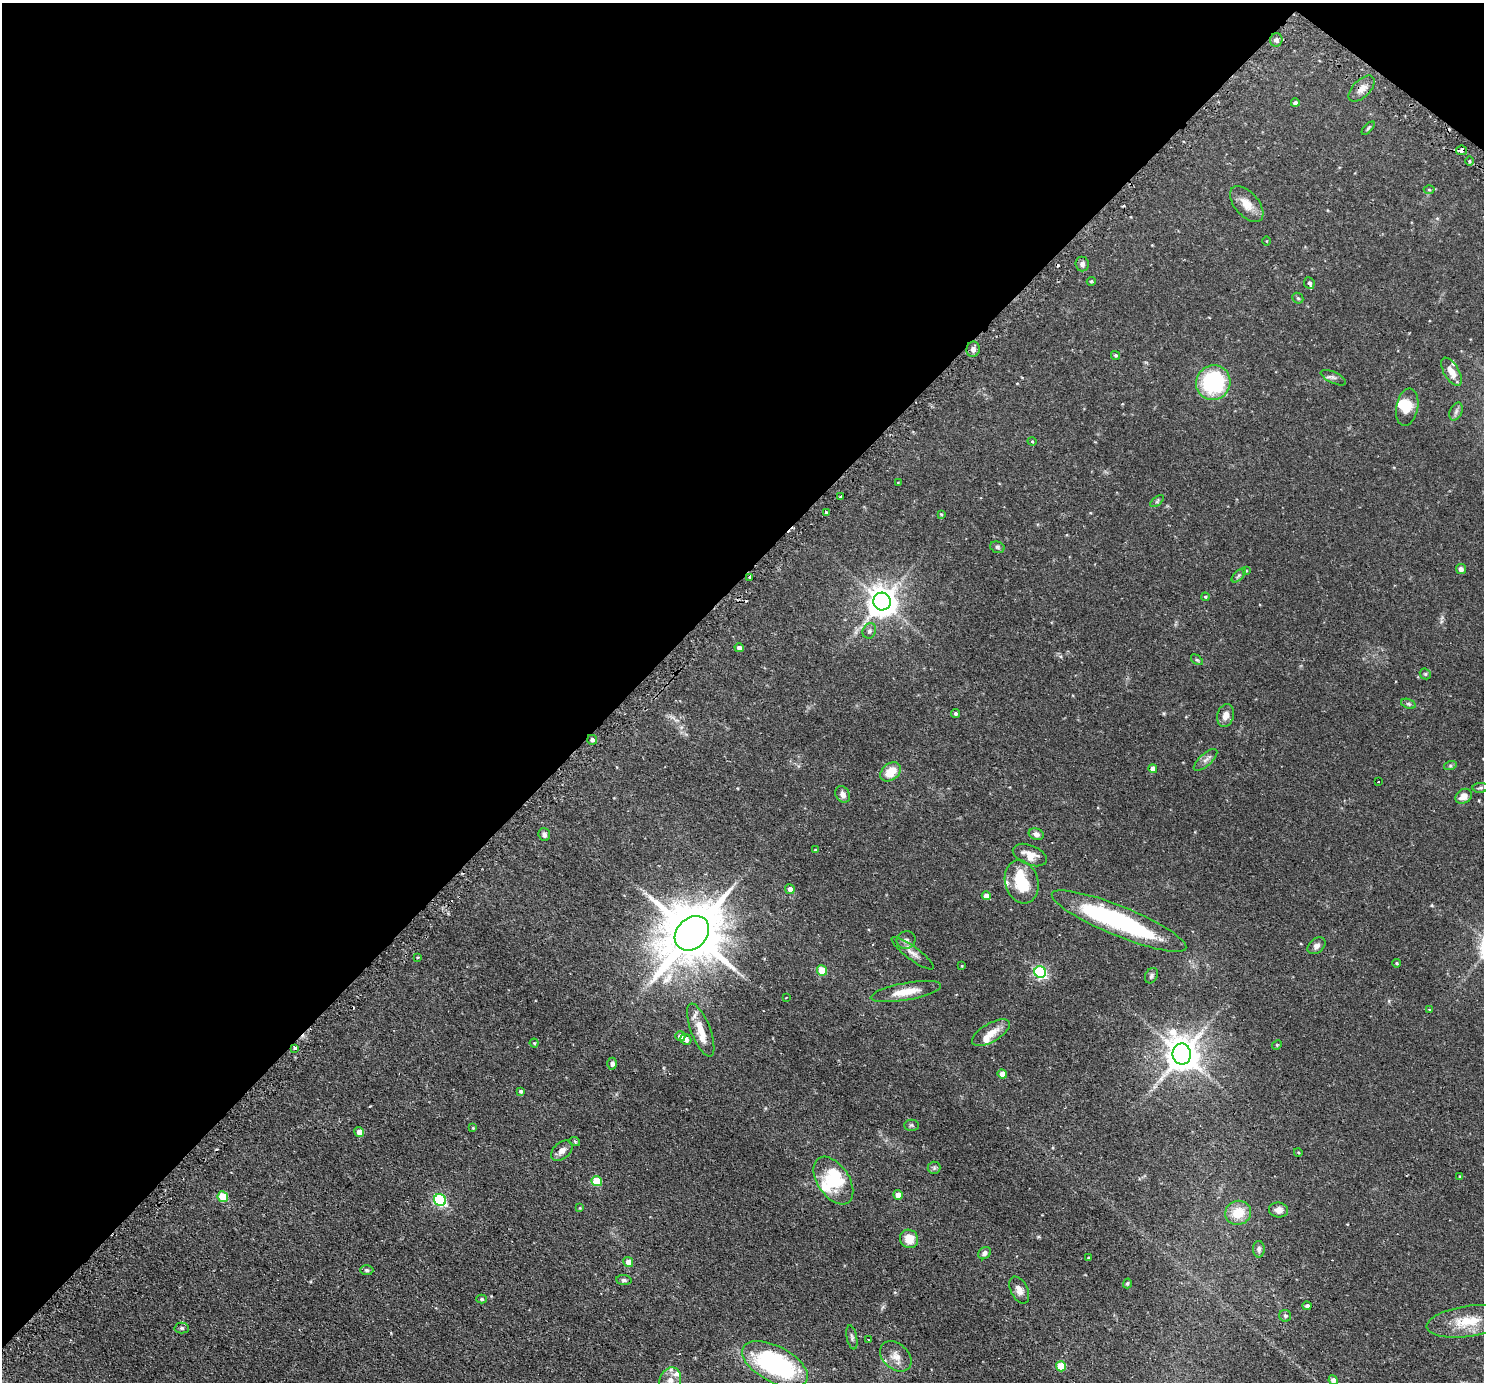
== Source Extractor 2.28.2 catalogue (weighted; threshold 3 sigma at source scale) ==
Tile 2 of 4 x 4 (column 2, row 1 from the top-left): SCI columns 1533-3014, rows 4325-5704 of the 6028 x 6032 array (HDU 1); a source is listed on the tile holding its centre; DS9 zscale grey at full resolution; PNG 1486 x 1384 px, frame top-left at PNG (2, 3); each listed source drawn as its Kron ellipse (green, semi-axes under 4 px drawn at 4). Shown black and unused: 43% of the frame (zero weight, under 2 of 3 exposures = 4% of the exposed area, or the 3 px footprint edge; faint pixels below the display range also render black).
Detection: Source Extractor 2.28.2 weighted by HDU 2 'WHT'; one run over the whole footprint, this tile lists its part. Background 0.0765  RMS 0.005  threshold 0.0226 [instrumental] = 3 sigma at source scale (4.5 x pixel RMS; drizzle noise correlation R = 1.50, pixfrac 1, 0.05/0.05 arcsec/px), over >= 5 px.
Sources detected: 137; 4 inside a brighter object's white glare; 7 cosmic-ray / hot-pixel residue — neither listed nor drawn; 8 inside a brighter listed object's ellipse — not listed separately; the other 118 listed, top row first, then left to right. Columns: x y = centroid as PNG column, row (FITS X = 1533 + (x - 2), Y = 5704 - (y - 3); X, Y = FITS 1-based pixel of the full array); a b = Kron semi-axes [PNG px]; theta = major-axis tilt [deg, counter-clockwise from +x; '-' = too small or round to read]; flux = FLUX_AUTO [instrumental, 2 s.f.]
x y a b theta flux
1276 40 7 6 - 1.2
1362 89 16 8 45 3.9
1295 103 4 4 - 1.2
1368 128 8 4 45 0.66
1461 150 5 4 - 2.8
1469 161 5 3 - 0.57
1429 190 5 3 - 0.5
1247 204 21 12 -49 6.2
1266 241 5 3 - 0.34
1082 264 7 6 - 1.6
1091 281 4 4 - 0.51
1309 283 6 5 - 1
1298 298 6 5 - 0.67
973 349 8 6 79 1.9
1116 355 4 4 - 0.55
1451 372 16 7 -59 4.8
1333 378 14 5 -25 1.4
1213 383 18 17 - 40
1407 407 19 11 79 7.2
1456 411 9 6 64 1.4
1032 441 4 4 - 0.48
898 483 4 2 - 0.29
840 497 3 2 - 0.46
1157 501 8 4 38 0.77
826 512 3 3 - 0.54
941 514 4 3 - 0.38
997 547 7 5 -17 0.92
1461 569 5 5 - 1.5
1246 571 4 4 - 0.37
1239 575 9 4 45 0.94
750 577 3 3 - 1.3
1205 597 4 3 - 0.54
882 601 9 8 - 730
869 631 8 6 66 1.3
739 648 4 4 - 1.8
1197 660 7 3 -36 0.66
1425 674 6 5 - 0.66
1408 704 7 4 -19 0.82
955 714 4 4 - 0.82
1226 715 12 8 76 3.4
592 740 5 4 - 1.3
1206 760 15 6 42 2
1450 766 6 4 18 0.68
1153 769 4 4 - 3
891 772 11 8 42 8.1
1378 782 3 2 - 0.57
1480 788 8 5 3 0.88
843 794 9 6 -60 2.4
1464 796 8 7 - 3.8
544 834 7 5 -71 1.4
1036 834 8 5 -20 1.8
815 850 4 4 - 0.41
1030 855 18 10 -22 4.9
1022 882 22 16 -74 17
790 889 5 5 - 2.7
986 896 4 4 - 2.8
1119 921 72 15 -22 79
692 933 19 15 45 3700
906 940 9 9 - 2
1316 946 10 7 39 2
913 953 26 6 -37 3.4
418 957 3 3 - 0.63
1397 963 4 3 - 0.63
962 966 4 3 - 0.38
822 970 5 5 - 11
1040 972 6 5 - 75
1151 976 8 6 60 1.2
906 992 35 8 10 8.2
786 997 3 2 - 0.66
1429 1009 4 2 - 0.3
701 1030 28 9 -69 7.4
991 1033 21 9 30 5.9
680 1036 5 5 - 2.2
686 1039 6 5 - 2.2
534 1043 4 4 - 0.61
1277 1045 5 4 - 0.5
295 1048 3 3 - 1.4
1182 1054 10 9 - 990
612 1064 6 5 - 1.4
1002 1074 5 4 - 3.7
521 1091 4 4 - 0.87
911 1125 7 5 0 0.87
473 1128 3 3 - 0.39
359 1132 5 4 - 3.2
575 1142 5 3 - 0.55
562 1151 12 8 41 2.8
1298 1152 4 3 - 0.47
934 1168 6 6 - 1.1
1460 1177 4 3 - 0.59
833 1180 26 16 -56 16
597 1181 5 5 - 17
898 1195 5 4 - 3.9
223 1197 5 5 - 16
440 1200 6 6 - 64
580 1208 4 4 - 0.38
1278 1210 9 7 -7 2.7
1238 1213 13 12 - 9.6
909 1239 9 9 - 6.2
1259 1249 8 6 -89 1.3
984 1253 7 5 37 1.8
1089 1258 3 3 - 0.61
628 1262 5 5 - 4.7
367 1270 6 5 - 0.84
624 1280 8 5 -7 1
1127 1283 5 4 - 0.68
1019 1290 14 8 -63 3.2
482 1299 5 4 - 0.56
1307 1306 4 4 - 1.1
1285 1316 6 6 - 0.95
1467 1321 41 15 8 14
182 1328 7 5 -2 0.82
852 1337 12 5 -79 1.2
869 1340 3 3 - 0.39
896 1356 18 12 -42 4.7
775 1364 36 18 -28 68
1061 1366 5 5 - 14
1333 1380 5 4 - 2.3
670 1381 13 10 69 5.4
Overlapping masked pixels (flux is a lower limit): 3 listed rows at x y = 1362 89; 1461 150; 775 1364
Isophote crosses this tile's border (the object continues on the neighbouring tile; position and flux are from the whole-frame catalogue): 3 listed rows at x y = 775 1364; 1333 1380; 670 1381